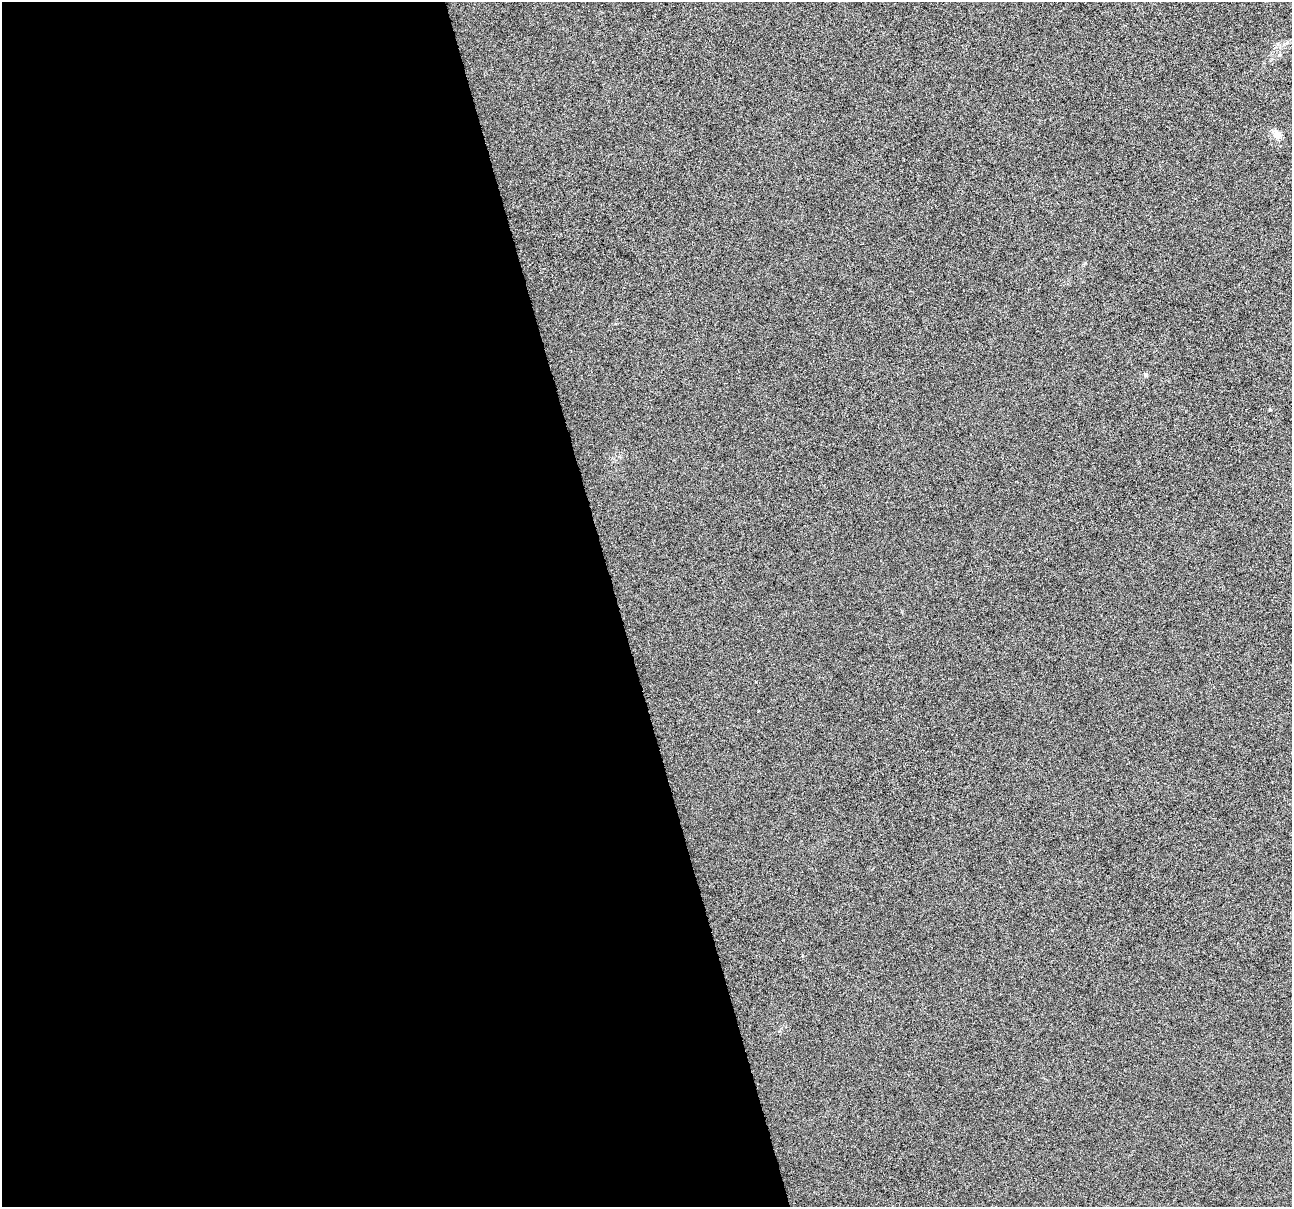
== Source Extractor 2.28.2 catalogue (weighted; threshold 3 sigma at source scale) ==
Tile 9 of 4 x 4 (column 1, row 3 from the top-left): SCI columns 1-1290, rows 1300-2504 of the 5159 x 4959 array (HDU 1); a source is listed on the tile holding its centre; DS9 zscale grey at full resolution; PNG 1294 x 1209 px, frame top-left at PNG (2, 2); no overlay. Shown black and unused: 48% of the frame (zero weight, under 10 of 20 exposures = <1% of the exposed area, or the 3 px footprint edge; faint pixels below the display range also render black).
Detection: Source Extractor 2.28.2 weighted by HDU 2 'WHT'; one run over the whole footprint, this tile lists its part. Background -3.27e-04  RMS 0.0017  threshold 0.00683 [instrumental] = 3 sigma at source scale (4.09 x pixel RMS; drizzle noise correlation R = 1.36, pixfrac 0.8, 0.0396/0.0396 arcsec/px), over >= 5 px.
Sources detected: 3; all 3 listed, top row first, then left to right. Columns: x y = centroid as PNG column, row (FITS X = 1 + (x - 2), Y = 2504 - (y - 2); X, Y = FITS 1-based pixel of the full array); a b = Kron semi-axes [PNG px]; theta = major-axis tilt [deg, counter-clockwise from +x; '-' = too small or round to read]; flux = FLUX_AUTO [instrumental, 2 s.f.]
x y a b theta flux
1277 134 15 10 -56 1
1146 375 6 4 -77 0.25
1270 410 4 3 - 0.12